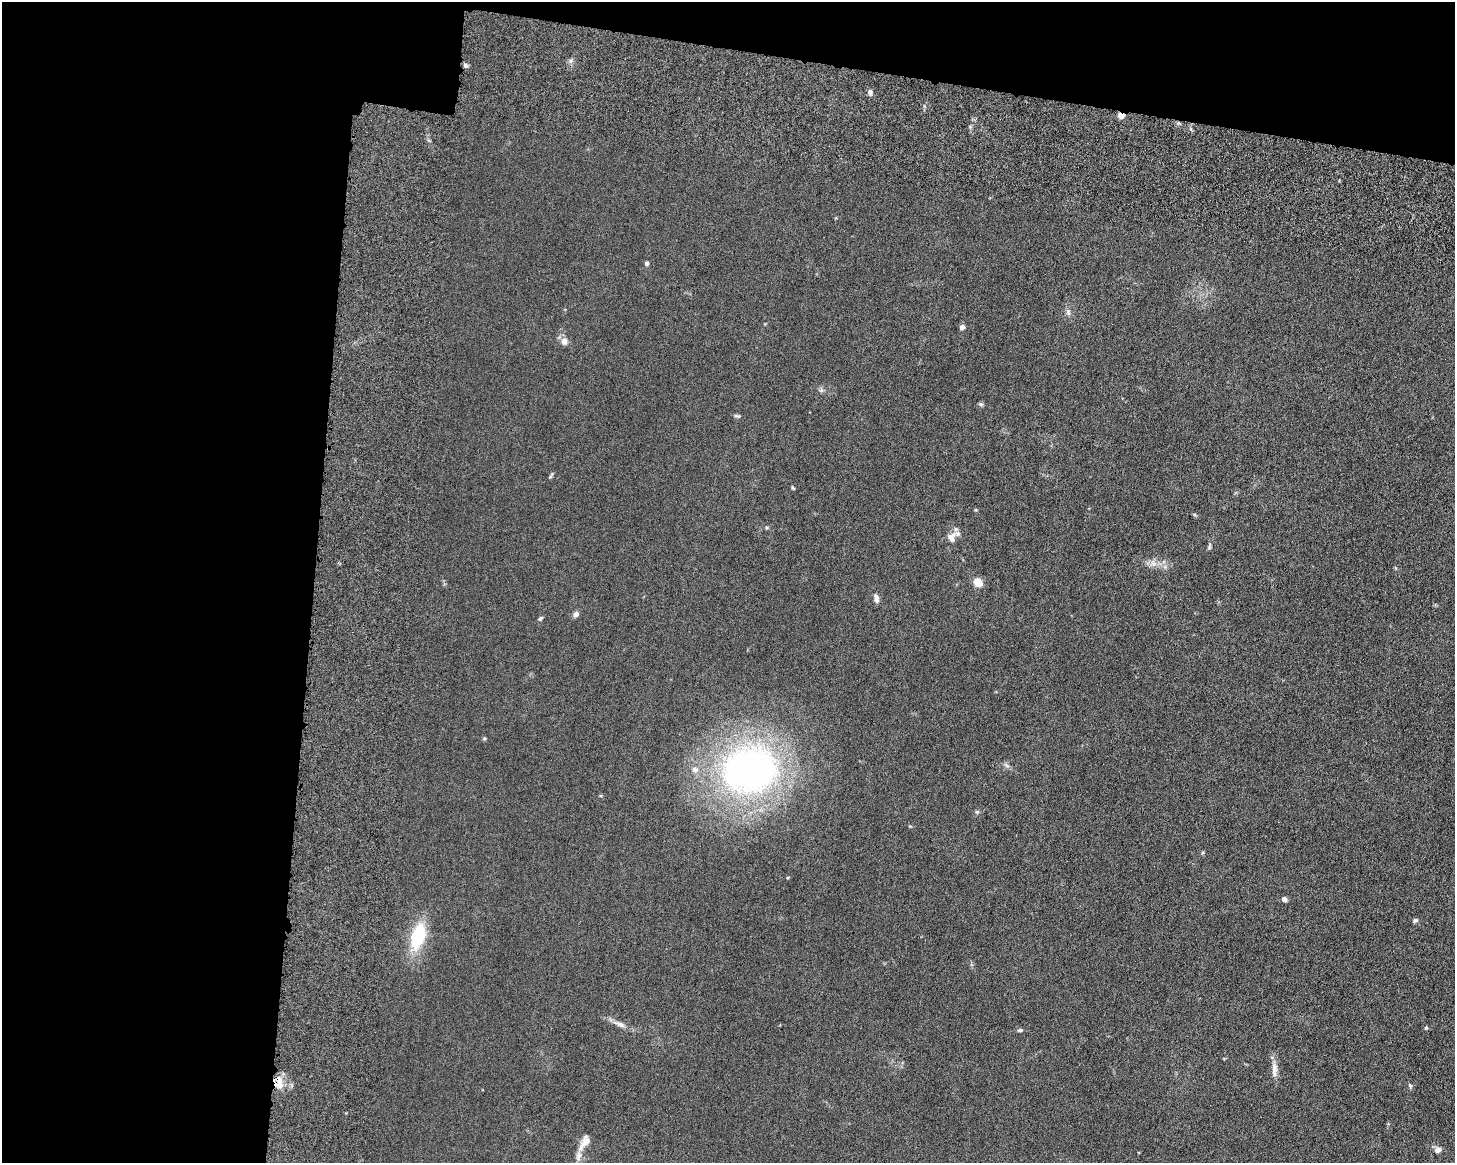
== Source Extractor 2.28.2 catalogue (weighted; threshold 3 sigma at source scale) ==
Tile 1 of 3 x 4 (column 1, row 1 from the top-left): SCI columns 179-1631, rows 3614-4774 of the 4861 x 4803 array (HDU 1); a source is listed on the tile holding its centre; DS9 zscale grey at full resolution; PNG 1457 x 1165 px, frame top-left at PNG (2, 2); no overlay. Shown black and unused: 27% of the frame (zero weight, under 6 of 12 exposures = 7% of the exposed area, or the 3 px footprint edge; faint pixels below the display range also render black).
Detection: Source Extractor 2.28.2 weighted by HDU 2 'WHT'; one run over the whole footprint, this tile lists its part. Background 0.0142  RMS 0.0034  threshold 0.0141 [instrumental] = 3 sigma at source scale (4.09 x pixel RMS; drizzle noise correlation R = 1.36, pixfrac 0.8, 0.05/0.05 arcsec/px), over >= 5 px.
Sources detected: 40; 1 inside a brighter object's white glare — not listed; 1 inside a brighter listed object's ellipse — not listed separately; the other 38 listed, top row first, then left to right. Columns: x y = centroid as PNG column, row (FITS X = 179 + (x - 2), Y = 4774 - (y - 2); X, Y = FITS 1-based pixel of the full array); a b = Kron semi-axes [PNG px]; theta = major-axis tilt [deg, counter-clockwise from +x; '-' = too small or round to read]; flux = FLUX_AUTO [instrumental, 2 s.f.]
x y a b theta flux
465 65 6 5 - 0.78
870 92 7 5 -85 0.93
1121 116 5 3 - 6
647 263 5 5 - 0.65
1068 312 9 6 -81 0.96
962 327 6 5 - 1.2
564 341 10 9 - 1.7
821 390 7 6 - 0.69
981 404 7 5 -20 0.53
737 416 11 4 -18 0.55
551 475 9 4 58 0.49
793 488 5 3 - 0.37
975 510 4 4 - 0.32
952 538 16 12 74 2.7
1209 547 9 4 73 0.53
1153 564 10 7 -25 1.7
977 581 6 5 - 7.1
876 598 12 6 -77 1.3
576 614 6 5 - 1.5
540 619 7 5 40 0.58
484 738 5 5 - 0.37
1007 766 7 4 -19 0.63
695 769 9 7 -18 1.4
750 770 47 39 -7 130
977 812 5 5 - 0.47
1203 852 5 4 - 0.33
788 877 4 3 - 0.25
1284 899 6 5 - 1.2
1415 920 7 5 20 0.73
418 936 27 13 73 17
620 1024 19 6 -24 2.1
1426 1028 5 4 - 0.4
1020 1030 7 4 9 0.53
1274 1069 22 7 -90 2.4
279 1082 16 10 86 3.9
1410 1085 8 4 -63 0.48
581 1148 15 8 78 2.7
1438 1150 8 7 - 1.4
Overlapping masked pixels (flux is a lower limit): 2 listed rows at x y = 1121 116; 279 1082